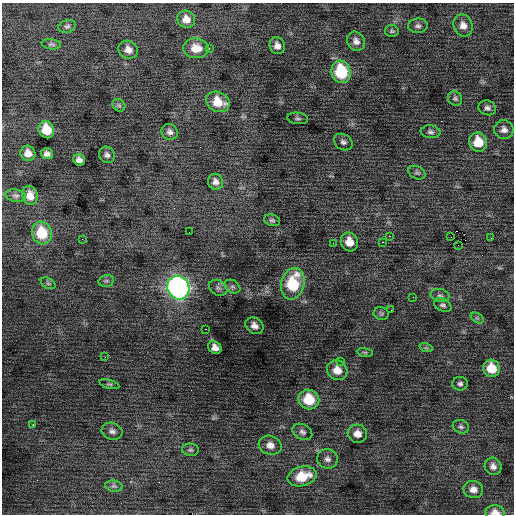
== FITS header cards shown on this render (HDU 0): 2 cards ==
NAXIS1  =                  512 / Axis length
NAXIS2  =                  512 / Axis length

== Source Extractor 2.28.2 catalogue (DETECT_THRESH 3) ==
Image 512 x 512 px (HDU 0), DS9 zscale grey, 1 PNG px = 1 image px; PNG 516 x 516 px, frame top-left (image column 1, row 512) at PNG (2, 3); each listed source drawn as its Kron ellipse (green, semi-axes under 4 px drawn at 4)
Background 6.01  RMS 1.2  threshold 3.63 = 3 sigma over >= 5 px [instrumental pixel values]
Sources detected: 79; all 79 listed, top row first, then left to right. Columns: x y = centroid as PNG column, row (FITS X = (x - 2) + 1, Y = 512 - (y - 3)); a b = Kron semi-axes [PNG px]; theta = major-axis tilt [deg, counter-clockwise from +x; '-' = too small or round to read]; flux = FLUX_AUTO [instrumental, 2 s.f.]
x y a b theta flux
186 19 9 8 - 760
463 25 11 9 -69 610
67 26 9 6 17 210
418 26 10 7 2 290
392 31 7 6 - 140
356 41 10 8 -54 460
51 44 10 5 -7 170
277 46 8 7 - 470
196 48 13 10 -5 1100
209 48 3 2 - 70
128 50 10 9 - 580
341 72 11 9 -74 4700
455 98 7 6 - 180
218 102 12 10 -25 1500
119 105 7 5 -44 150
487 108 9 7 -19 290
298 118 10 5 -6 200
46 130 9 7 -64 1800
504 130 10 9 - 400
170 132 8 7 - 320
430 132 10 6 -6 240
343 142 10 7 -34 280
478 142 9 9 - 1900
28 153 8 7 - 680
47 154 6 5 - 300
107 155 8 7 - 280
79 160 6 5 - 350
417 173 9 6 -25 220
215 182 8 7 - 370
30 195 9 7 -79 760
16 196 10 6 -9 260
272 220 8 5 -16 180
189 232 2 2 - 31
42 233 11 10 - 2700
389 236 2 2 - 190
451 237 2 2 - 23
491 238 2 2 - 42
82 239 2 2 - 41
349 242 9 8 - 1000
383 242 3 2 - 170
333 243 3 2 - 64
458 245 2 2 - 560
106 281 8 5 13 200
48 283 8 5 -30 160
293 284 16 11 76 4500
232 287 8 6 -32 210
178 288 12 11 - 28000
218 288 10 7 -30 290
440 295 9 6 -15 230
413 297 2 2 - 42
443 305 9 6 -26 220
391 310 2 2 - 69
381 313 7 6 - 170
477 318 7 4 -33 140
254 326 9 7 -33 450
206 329 3 2 - 110
215 348 7 6 - 550
426 348 7 4 -18 120
365 352 8 4 -8 130
105 357 3 2 - 140
341 362 2 2 - 84
491 368 9 8 - 1800
337 370 10 9 - 1000
109 384 10 3 -14 140
460 384 8 7 - 230
309 399 10 9 - 2600
33 425 2 2 - 470
461 427 8 6 -23 220
112 431 11 8 -19 370
302 432 10 7 -28 290
357 434 10 9 - 730
270 445 12 9 -18 680
190 450 8 6 -4 200
327 459 10 9 - 410
493 466 9 8 - 410
302 476 15 9 14 2400
114 486 9 5 -8 200
473 489 10 8 -9 610
495 512 10 7 -5 660
At the frame edge (FLAGS 8, measured only in part): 1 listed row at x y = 495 512